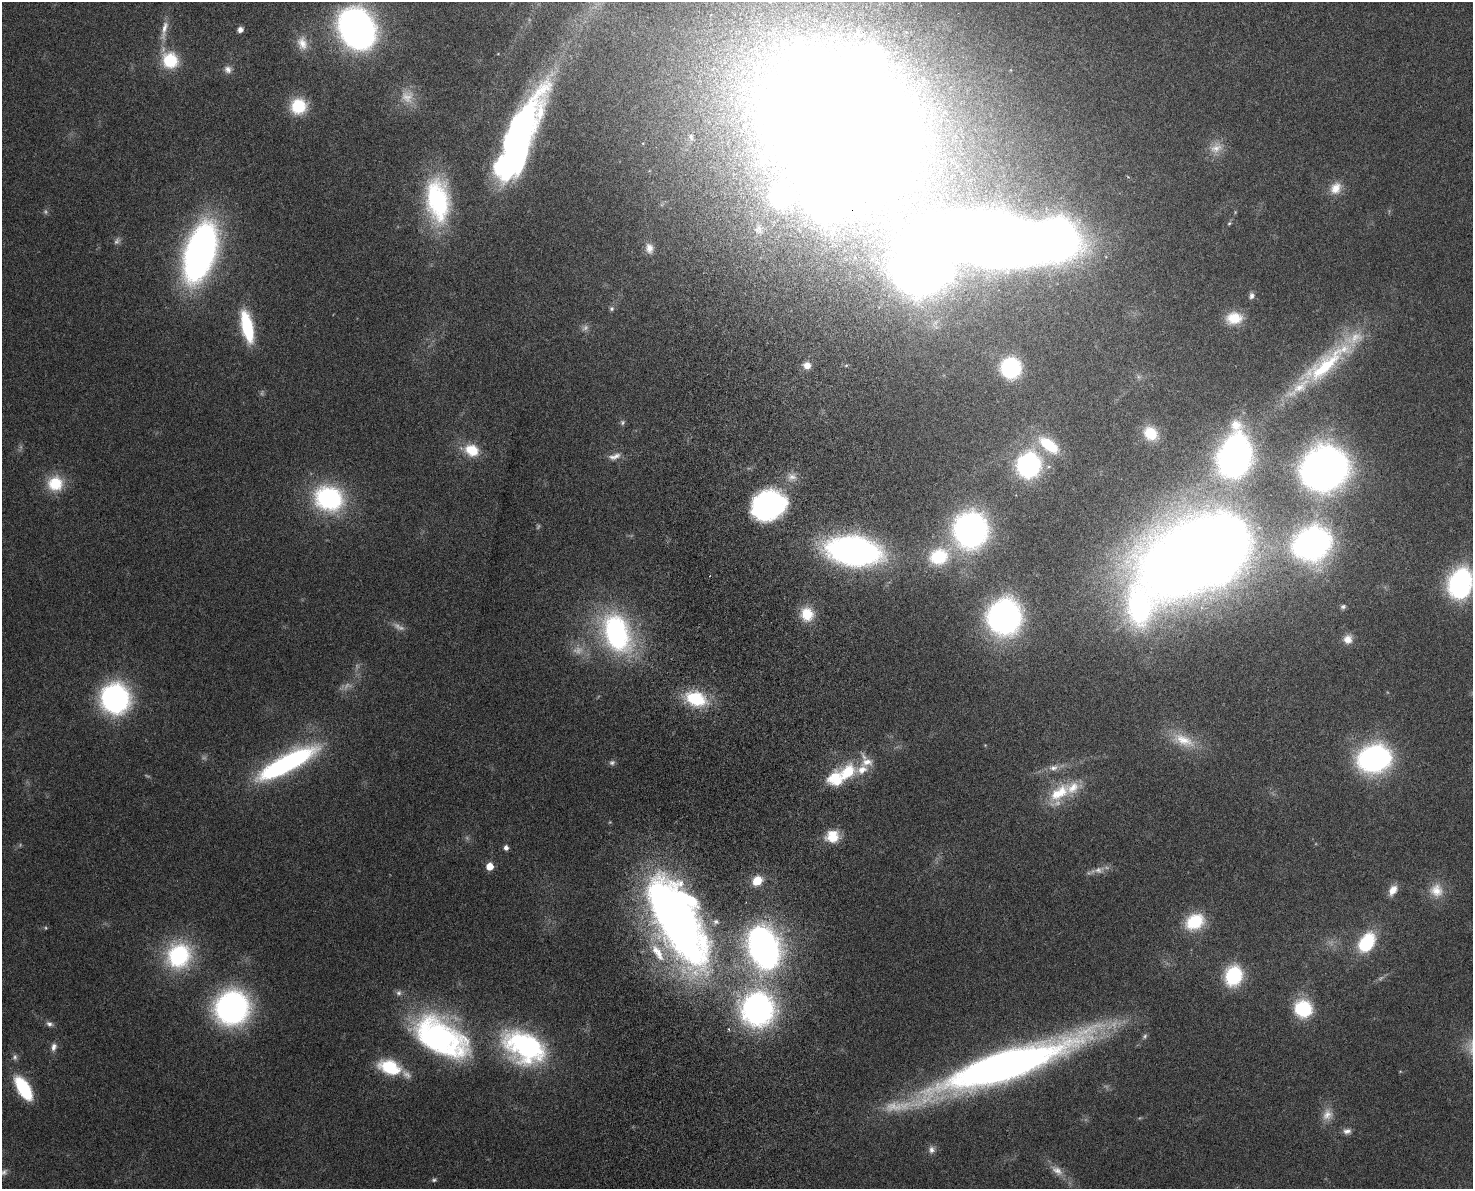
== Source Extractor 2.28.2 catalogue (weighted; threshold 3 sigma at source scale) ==
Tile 8 of 3 x 4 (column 2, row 3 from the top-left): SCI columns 1665-3135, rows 1268-2454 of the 4909 x 4905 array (HDU 1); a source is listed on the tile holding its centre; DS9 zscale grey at full resolution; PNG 1475 x 1191 px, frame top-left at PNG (2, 2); no overlay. Shown black and unused: <1% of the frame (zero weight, under 4 of 8 exposures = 6% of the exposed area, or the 3 px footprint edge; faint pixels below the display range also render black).
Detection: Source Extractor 2.28.2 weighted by HDU 2 'WHT'; one run over the whole footprint, this tile lists its part. Background 0.0272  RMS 0.0022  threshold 0.00916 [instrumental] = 3 sigma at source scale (4.09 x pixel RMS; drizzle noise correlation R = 1.36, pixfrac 0.8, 0.05/0.05 arcsec/px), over >= 5 px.
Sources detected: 122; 16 too faint to see at this stretch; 9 inside a brighter object's white glare — not listed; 8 inside a brighter listed object's ellipse — not listed separately; the other 89 listed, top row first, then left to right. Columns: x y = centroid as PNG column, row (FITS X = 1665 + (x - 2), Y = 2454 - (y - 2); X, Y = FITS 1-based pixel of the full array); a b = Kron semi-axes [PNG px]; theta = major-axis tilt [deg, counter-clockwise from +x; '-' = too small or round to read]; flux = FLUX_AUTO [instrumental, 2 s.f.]
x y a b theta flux
357 28 26 21 -59 130
240 29 5 5 - 1.2
164 30 34 8 79 2.9
302 43 21 14 -74 3
170 60 18 17 - 8.9
228 69 10 9 - 1.1
298 106 17 16 - 7.9
844 127 105 80 -49 750
519 133 80 23 61 86
691 136 7 6 - 0.48
1216 148 19 13 34 2.8
1336 188 17 13 56 2.7
781 196 19 18 - 30
438 200 50 25 -83 27
1229 223 6 4 42 0.29
758 229 11 10 - 1.4
995 240 67 32 -12 520
649 248 14 10 -81 1.8
200 252 42 20 73 120
1252 296 8 6 77 0.65
611 309 6 6 - 0.48
1234 318 19 14 5 4.5
247 327 26 9 -78 16
1325 364 94 24 39 24
807 365 7 7 - 1.9
1011 368 15 15 - 23
622 422 7 6 - 0.46
1150 433 16 13 -44 5.5
1049 445 27 13 -37 8.8
472 450 16 12 -23 5.7
614 456 19 8 16 1.6
1235 456 27 17 78 130
1028 465 14 13 - 53
1324 469 28 24 27 200
792 477 13 8 0 1.5
55 484 18 17 - 6.9
329 498 31 26 -18 27
768 505 33 27 22 35
970 530 21 20 - 90
1312 544 22 17 24 110
1218 546 40 32 71 330
853 551 38 20 -9 98
939 557 22 18 22 10
1460 583 20 15 65 42
1139 607 106 49 -87 63
1343 607 7 6 - 0.55
807 614 17 15 -65 5.1
1004 617 21 20 - 81
617 633 43 28 -68 41
1348 639 12 11 - 2
115 698 18 17 - 64
696 699 20 13 -19 13
1183 740 36 16 -24 6.4
1374 759 23 18 16 60
867 762 23 14 -52 3
287 763 65 17 28 41
612 763 8 7 - 0.59
1053 768 13 9 13 1.4
848 772 20 14 48 7.3
1059 793 35 18 36 8
832 836 16 15 - 4.3
506 848 5 4 - 0.97
489 866 5 5 - 3.6
757 881 10 8 44 4.1
1393 890 12 8 56 2.1
1436 890 19 18 - 3.6
677 919 90 37 -63 200
1195 922 22 16 30 9.2
1366 942 15 10 58 17
763 948 37 26 -72 82
179 956 28 25 61 22
1233 976 20 16 75 13
232 1008 31 29 38 53
758 1009 27 26 - 64
1303 1009 16 15 - 13
49 1024 9 7 -26 0.79
1145 1036 8 6 54 0.46
440 1037 69 37 -31 52
54 1047 11 7 73 1.1
525 1047 44 28 -28 39
15 1057 9 7 -86 0.66
1004 1066 133 23 19 170
390 1067 25 15 -19 9.7
24 1088 24 11 -59 14
1327 1115 17 13 71 2.4
1347 1131 11 7 3 0.96
931 1150 9 9 - 1
1057 1171 19 10 -35 2.2
434 1180 7 5 2 0.38
Overlapping masked pixels (flux is a lower limit): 1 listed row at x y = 995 240
Isophote crosses this tile's border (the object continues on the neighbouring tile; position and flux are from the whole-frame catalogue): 2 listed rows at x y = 844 127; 1460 583